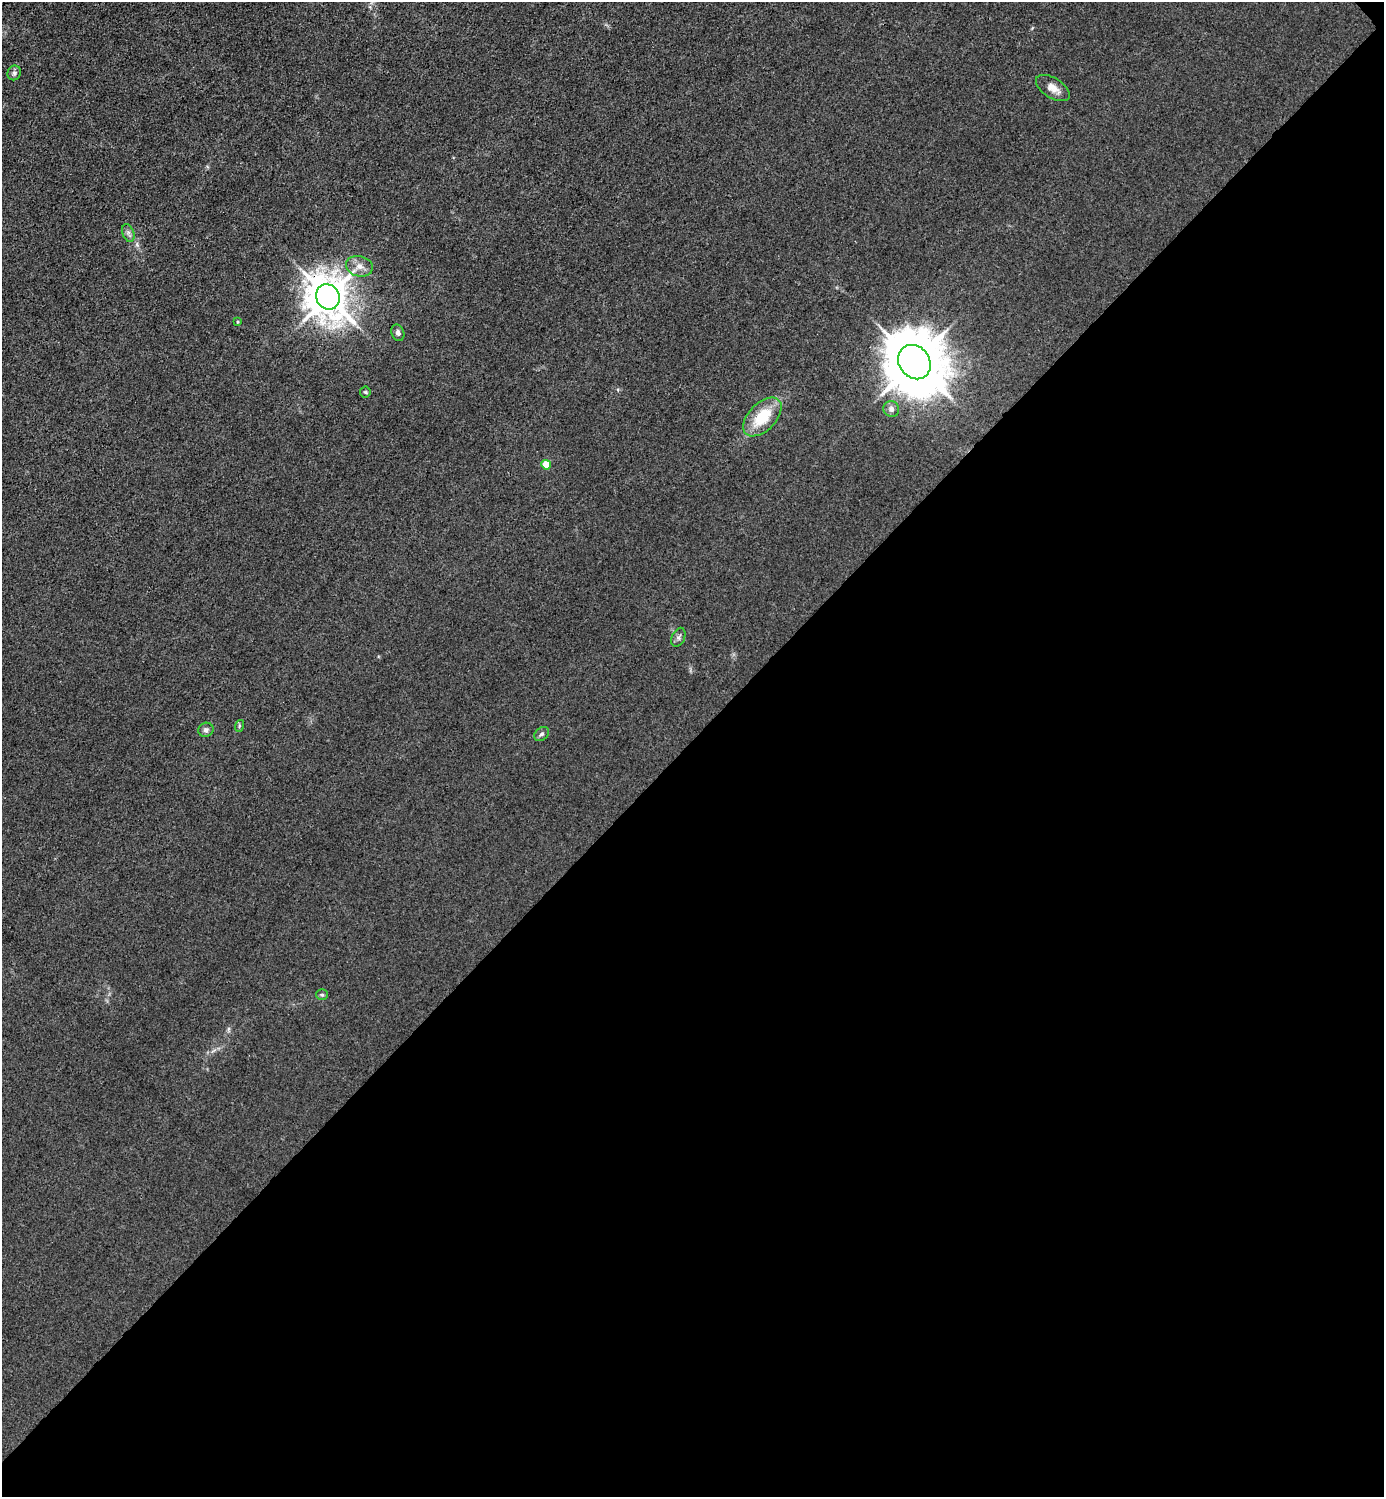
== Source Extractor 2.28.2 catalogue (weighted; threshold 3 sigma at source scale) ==
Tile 12 of 4 x 4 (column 4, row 3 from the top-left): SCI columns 4446-5827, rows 1498-2992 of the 5985 x 5985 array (HDU 1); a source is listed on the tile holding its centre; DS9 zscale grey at full resolution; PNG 1386 x 1499 px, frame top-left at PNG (2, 2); each listed source drawn as its Kron ellipse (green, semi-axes under 4 px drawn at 4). Shown black and unused: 51% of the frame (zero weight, under 3 of 4 exposures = <1% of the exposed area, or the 3 px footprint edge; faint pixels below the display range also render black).
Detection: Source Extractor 2.28.2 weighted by HDU 2 'WHT'; one run over the whole footprint, this tile lists its part. Background 0.0211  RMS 0.0061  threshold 0.0276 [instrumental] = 3 sigma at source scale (4.5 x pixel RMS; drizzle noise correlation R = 1.50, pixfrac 1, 0.05/0.05 arcsec/px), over >= 5 px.
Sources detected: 17; all 17 listed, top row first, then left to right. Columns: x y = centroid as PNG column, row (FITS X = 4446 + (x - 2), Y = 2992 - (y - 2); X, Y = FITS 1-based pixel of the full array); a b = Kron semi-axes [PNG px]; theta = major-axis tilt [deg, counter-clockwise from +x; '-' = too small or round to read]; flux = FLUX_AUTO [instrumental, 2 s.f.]
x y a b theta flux
14 73 7 6 - 1.8
1053 88 19 10 -32 5.9
128 233 9 5 -70 2.1
359 266 14 10 -14 5.3
328 297 13 11 -61 1800
238 322 3 3 - 0.64
398 333 8 6 -71 2.2
914 362 18 15 -54 4400
365 392 5 5 - 0.83
891 409 8 7 - 2.8
762 417 24 13 45 23
546 465 5 4 - 13
678 637 10 6 67 1.9
239 726 6 3 72 0.77
206 730 8 7 - 1.9
542 734 8 6 43 1.6
322 995 6 5 - 1.1
Overlapping masked pixels (flux is a lower limit): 1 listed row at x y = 328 297